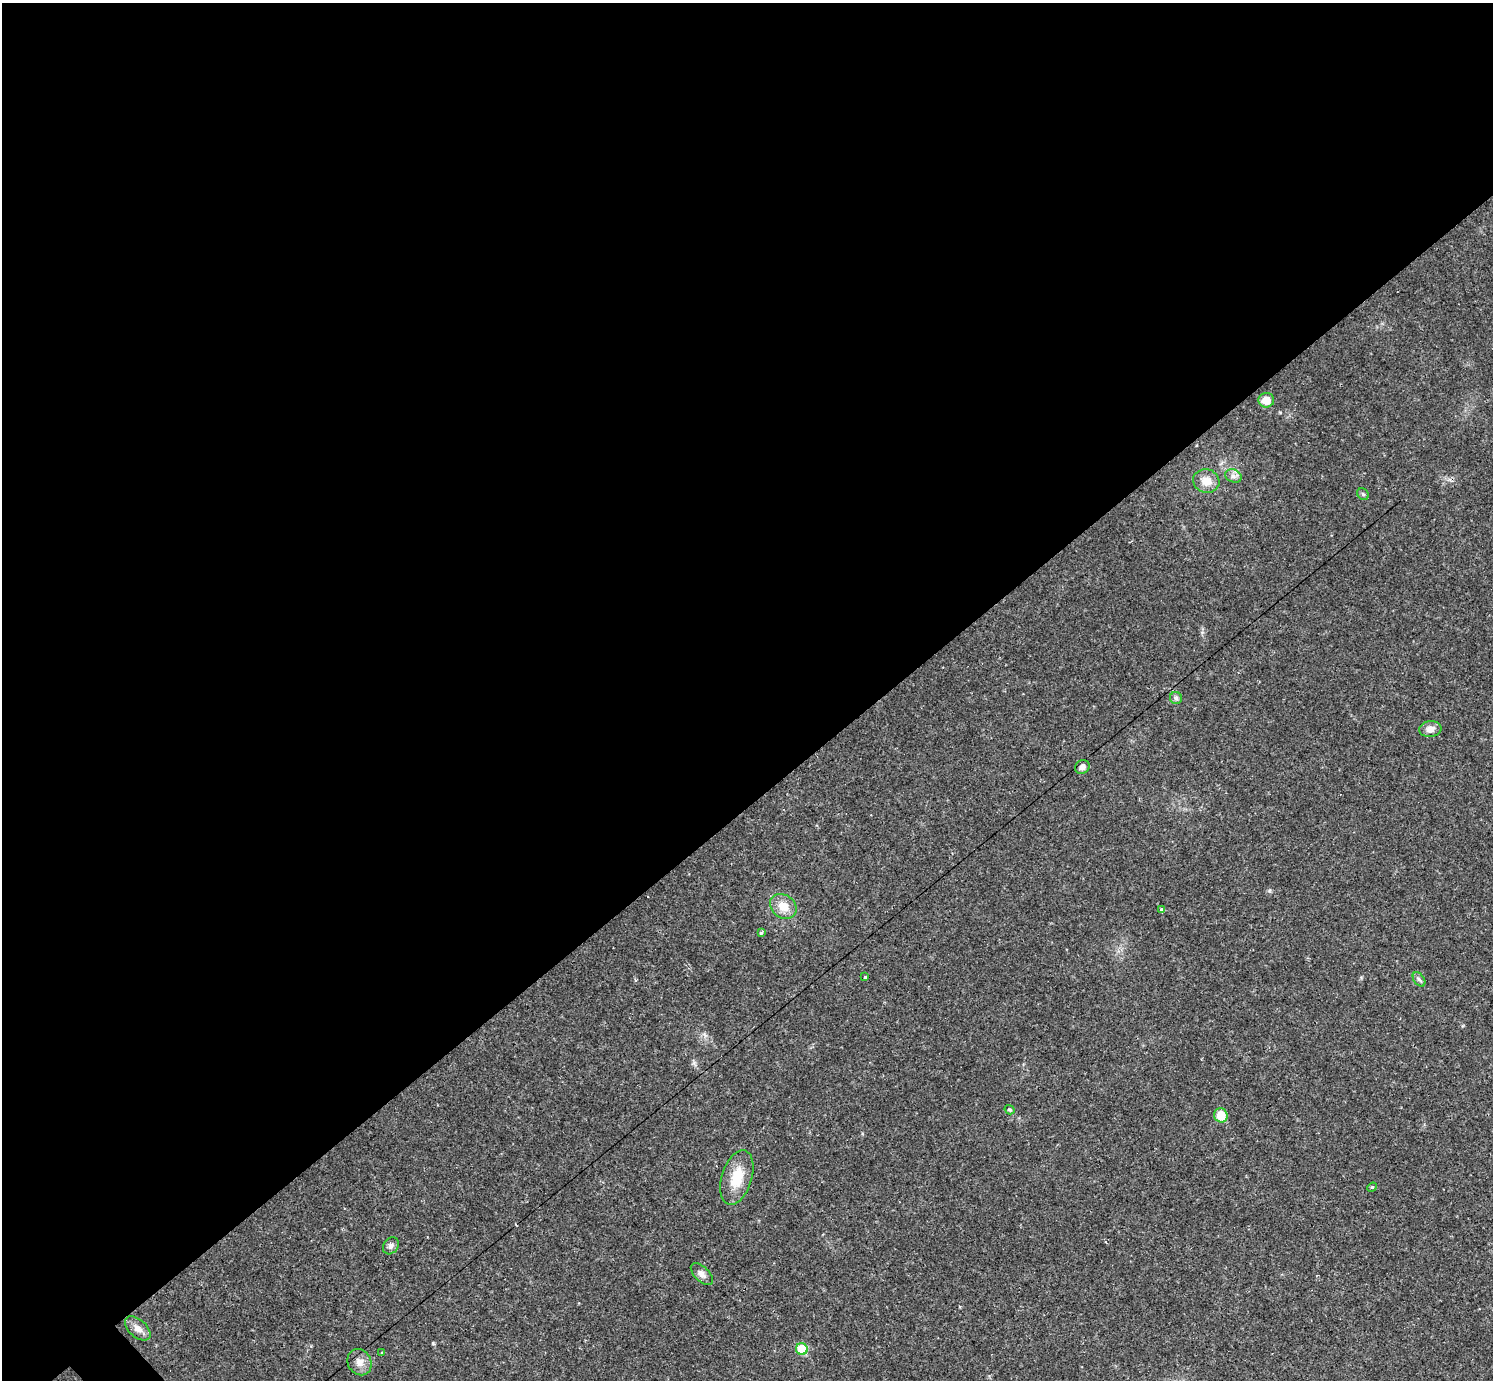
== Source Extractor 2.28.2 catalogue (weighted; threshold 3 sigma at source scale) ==
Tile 2 of 4 x 4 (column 2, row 1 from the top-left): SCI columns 1492-2982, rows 4430-5807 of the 5963 x 5960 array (HDU 1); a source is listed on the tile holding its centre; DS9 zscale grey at full resolution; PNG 1495 x 1382 px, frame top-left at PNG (2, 3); each listed source drawn as its Kron ellipse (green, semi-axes under 4 px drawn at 4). Shown black and unused: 58% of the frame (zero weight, under 2 of 3 exposures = <1% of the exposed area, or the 3 px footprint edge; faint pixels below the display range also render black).
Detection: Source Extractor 2.28.2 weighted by HDU 2 'WHT'; one run over the whole footprint, this tile lists its part. Background 0.0325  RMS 0.005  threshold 0.0225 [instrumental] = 3 sigma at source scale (4.5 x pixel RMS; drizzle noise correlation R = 1.50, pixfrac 1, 0.05/0.05 arcsec/px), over >= 5 px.
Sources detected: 23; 1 cosmic-ray / hot-pixel residue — neither listed nor drawn; the other 22 listed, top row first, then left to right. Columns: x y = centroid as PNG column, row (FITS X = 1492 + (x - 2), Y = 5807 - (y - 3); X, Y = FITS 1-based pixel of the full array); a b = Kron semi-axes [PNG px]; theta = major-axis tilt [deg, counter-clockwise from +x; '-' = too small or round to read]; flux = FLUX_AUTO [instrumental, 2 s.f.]
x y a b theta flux
1266 400 8 7 - 6.6
1233 476 8 6 -21 1.9
1206 481 13 12 - 5.6
1363 494 6 5 - 0.84
1176 698 6 6 - 1.1
1430 729 11 8 6 3.4
1082 767 7 6 - 1.9
783 906 14 11 -36 7.4
1161 910 3 3 - 14
761 933 4 4 - 0.55
865 977 3 3 - 0.54
1419 979 8 5 -53 1.2
1010 1110 5 4 - 0.77
1221 1115 7 6 - 10
737 1178 28 15 73 14
1372 1187 5 4 - 0.57
391 1246 9 7 51 1.9
702 1274 14 7 -45 2.5
138 1328 15 8 -41 3.6
802 1349 6 6 - 16
382 1353 3 3 - 0.48
359 1362 13 11 -59 4.1
Unlisted compact peaks at least as high as the median listed source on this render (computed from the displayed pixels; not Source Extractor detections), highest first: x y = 433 1343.